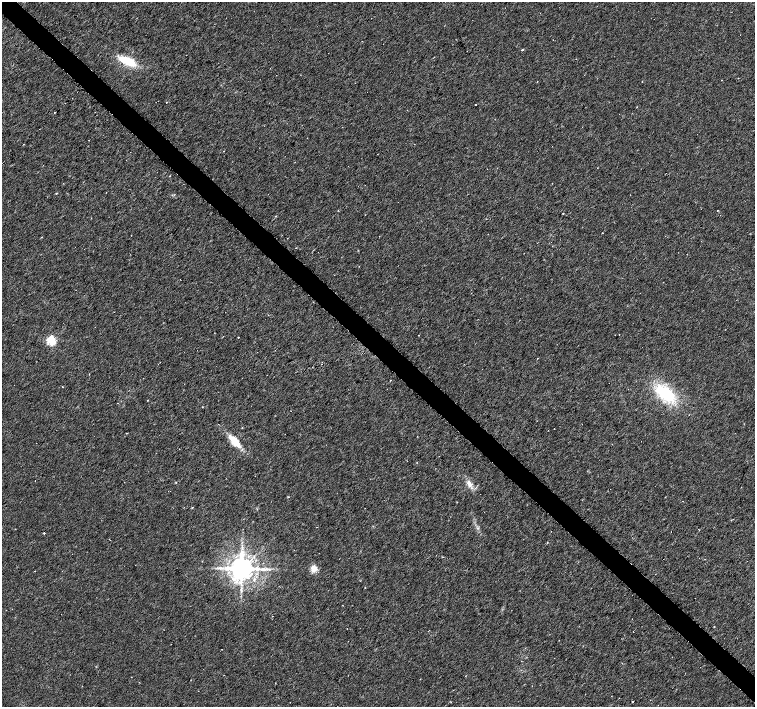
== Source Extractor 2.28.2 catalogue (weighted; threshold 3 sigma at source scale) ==
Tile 6 of 4 x 4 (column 2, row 2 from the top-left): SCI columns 1506-3010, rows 2976-4384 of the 6024 x 6017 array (HDU 1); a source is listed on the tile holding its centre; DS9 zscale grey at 2 x 2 block average (1 PNG px = mean of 2 x 2 image px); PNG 757 x 709 px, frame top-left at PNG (2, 2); no overlay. Shown black and unused: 4% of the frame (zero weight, under 3 of 6 exposures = <1% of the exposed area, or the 3 px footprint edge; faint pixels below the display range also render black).
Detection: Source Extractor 2.28.2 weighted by HDU 2 'WHT'; one run over the whole footprint, this tile lists its part. Background 0.0116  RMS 0.0035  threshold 0.0144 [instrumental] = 3 sigma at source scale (4.09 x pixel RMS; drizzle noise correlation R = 1.36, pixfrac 0.8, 0.0396/0.0396 arcsec/px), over >= 5 px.
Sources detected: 36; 2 cosmic-ray / hot-pixel residue — not listed; the other 34 listed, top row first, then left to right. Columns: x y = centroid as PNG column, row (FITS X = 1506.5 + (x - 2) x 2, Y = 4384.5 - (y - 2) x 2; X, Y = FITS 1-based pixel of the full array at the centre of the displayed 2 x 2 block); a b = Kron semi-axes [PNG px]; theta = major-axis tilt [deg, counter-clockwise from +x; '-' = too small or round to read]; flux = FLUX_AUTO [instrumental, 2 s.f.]
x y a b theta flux
522 50 3 2 - 0.55
127 61 23 9 -22 18
166 102 2 2 - 0.51
476 104 2 2 - 0.5
54 112 3 2 - 0.45
377 154 2 2 - 0.21
170 176 2 2 - 0.29
56 193 2 2 - 0.54
338 210 2 2 - 0.33
717 210 2 2 - 0.53
419 335 2 2 - 0.55
238 337 2 2 - 0.63
51 340 3 3 - 75
160 362 2 2 - 0.36
390 380 2 2 - 0.4
62 387 2 2 - 0.35
665 393 29 15 -38 37
148 400 2 2 - 0.35
202 407 2 2 - 0.32
235 441 16 7 -49 14
469 484 11 5 -61 4.7
478 528 3 3 - 0.85
44 533 2 2 - 0.59
319 553 2 2 - 0.22
263 563 2 2 - 0.38
313 568 8 6 88 6.1
242 569 5 5 - 1200
264 569 15 4 -3 5.3
34 571 2 2 - 0.32
254 580 6 4 83 2
241 590 5 2 - 1.1
714 626 2 2 - 0.33
465 676 2 2 - 0.29
633 701 2 2 - 0.62
Diffuse or blended objects may show on this block-average render without a row.